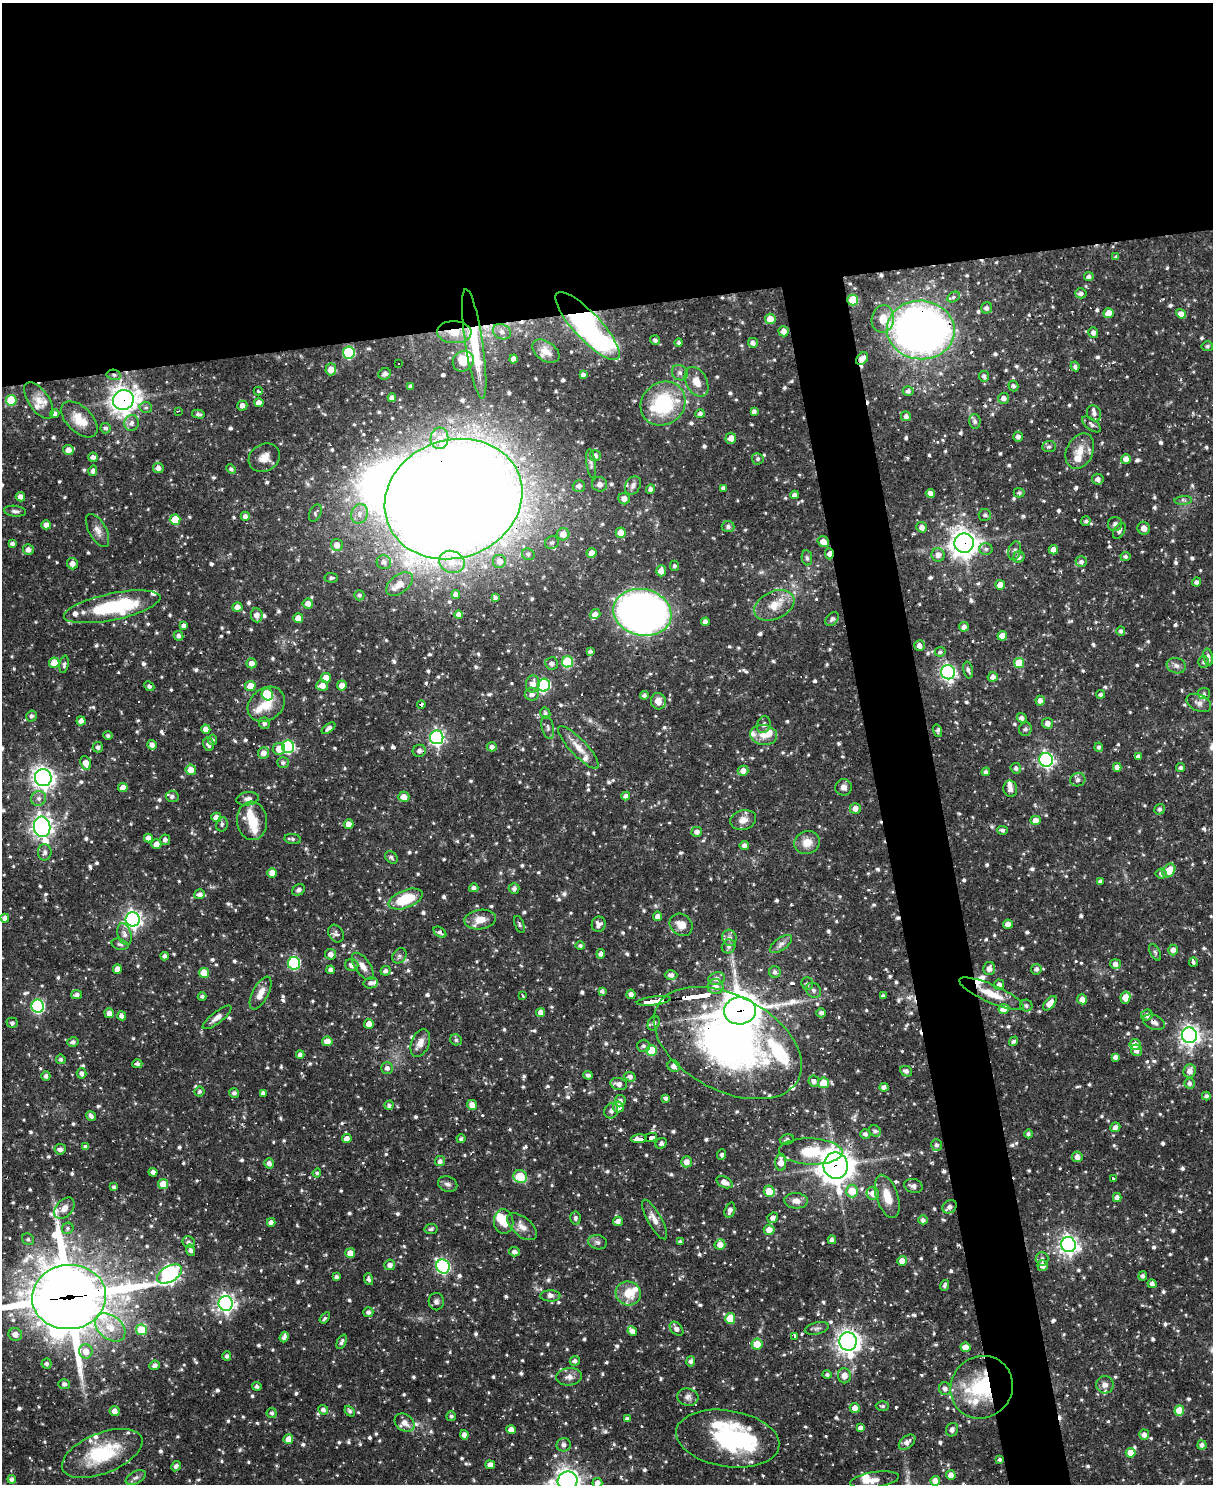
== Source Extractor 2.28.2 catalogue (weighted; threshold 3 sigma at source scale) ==
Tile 2 of 4 x 3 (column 2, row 1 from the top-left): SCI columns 1213-2423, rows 3211-4692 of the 4846 x 4826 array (HDU 1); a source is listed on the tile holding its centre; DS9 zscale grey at full resolution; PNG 1215 x 1486 px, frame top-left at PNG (2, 3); each listed source drawn as its Kron ellipse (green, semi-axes under 4 px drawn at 4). Shown black and unused: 25% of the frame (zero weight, under 2 of 3 exposures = <1% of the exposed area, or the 3 px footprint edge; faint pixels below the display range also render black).
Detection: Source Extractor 2.28.2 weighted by HDU 2 'WHT'; one run over the whole footprint, this tile lists its part. Background 0.0695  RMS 0.0028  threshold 0.0127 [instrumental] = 3 sigma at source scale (4.5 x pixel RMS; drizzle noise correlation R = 1.50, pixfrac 1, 0.05/0.05 arcsec/px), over >= 5 px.
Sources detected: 1108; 1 too faint to see at this stretch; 4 inside a brighter object's white glare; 14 cosmic-ray / hot-pixel residue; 1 long thin detection or spike segment (spike, bleed or trail) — neither listed nor drawn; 46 inside a brighter listed object's ellipse — not listed separately; of the other 1042, all 500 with FLUX_AUTO >= 0.645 (the completeness limit of this list) listed and drawn (542 fainter detections not listed), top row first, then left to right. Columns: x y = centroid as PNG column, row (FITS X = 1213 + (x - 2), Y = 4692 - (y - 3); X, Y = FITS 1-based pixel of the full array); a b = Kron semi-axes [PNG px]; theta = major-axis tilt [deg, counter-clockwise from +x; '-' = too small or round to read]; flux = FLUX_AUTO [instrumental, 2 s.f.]
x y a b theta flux
1116 257 4 4 - 0.71
1089 276 5 4 - 0.91
1081 293 6 5 - 0.84
953 297 7 5 28 0.68
853 300 5 5 - 9.9
986 308 6 5 - 1
1109 313 5 5 - 4.4
1181 314 5 4 - 3.9
770 319 5 5 - 3.2
883 319 14 11 81 4
587 326 45 13 -47 86
921 330 34 29 -5 170
784 331 5 5 - 1.9
454 332 17 11 -3 4.8
502 332 9 7 -25 1.2
1093 332 5 5 - 1.3
655 340 5 5 - 0.85
679 343 4 4 - 0.65
753 343 5 5 - 1.3
474 344 56 9 -81 17
1207 346 6 5 - 0.71
546 351 15 9 -34 2.2
349 352 6 6 - 26
513 359 4 4 - 1.5
862 359 7 5 48 2.1
463 361 11 10 - 5.7
398 364 3 3 - 13
1075 366 5 4 - 0.69
331 369 6 5 - 2.7
680 373 8 7 - 0.96
385 374 6 5 - 0.85
114 375 7 5 -10 0.78
583 375 4 4 - 0.99
984 376 5 5 - 0.97
697 382 16 10 -62 3.4
411 386 4 3 - 0.82
1013 386 5 5 - 0.83
258 391 4 3 - 0.95
908 391 5 4 - 0.94
392 398 4 4 - 1.5
1003 398 5 5 - 1.6
11 400 5 5 - 10
39 400 21 10 -56 3.1
123 400 10 10 - 250
259 403 4 4 - 1.8
663 404 23 21 38 21
242 406 5 5 - 1.5
146 407 6 5 - 0.68
178 411 4 2 - 0.75
754 411 4 4 - 1.1
55 413 4 4 - 0.79
1094 413 8 7 - 1.5
198 414 6 4 -13 0.7
700 414 5 4 - 0.81
906 416 5 5 - 1.1
79 419 22 12 -45 4.7
975 421 7 5 -86 0.73
132 423 8 7 - 1.2
1092 424 11 5 -38 1
105 428 5 5 - 0.72
1018 437 5 4 - 1.2
439 438 11 9 82 2.5
731 438 5 5 - 2.3
1049 446 7 5 3 0.77
68 450 5 5 - 2
1080 451 18 13 64 4.2
595 456 5 5 - 1.2
93 457 5 4 - 1.1
264 458 16 13 28 3.1
758 459 6 5 - 0.75
1126 459 5 5 - 2.1
591 464 15 4 -81 0.8
158 468 5 5 - 1.4
231 469 5 4 - 0.77
93 471 5 4 - 0.88
1098 479 5 5 - 1.4
599 484 7 7 - 1.3
633 485 10 7 60 1.2
579 486 6 5 - 1.1
723 488 4 4 - 0.81
651 489 4 4 - 1.1
930 493 4 4 - 1.6
1019 493 5 4 - 0.72
795 495 4 4 - 1.2
20 497 5 4 - 1.4
453 499 70 59 20 1100
624 499 6 5 - 1.8
1183 500 9 4 6 0.7
15 511 11 5 -7 0.87
315 513 9 5 67 0.67
359 514 10 8 69 2
985 515 6 6 - 0.78
245 516 4 4 - 1.1
175 520 5 5 - 6.9
1086 521 5 4 - 0.66
1115 524 7 7 - 1.1
46 525 5 4 - 1.7
728 527 6 5 - 0.8
922 527 5 5 - 1.7
1144 528 6 6 - 1.4
98 530 18 8 -61 2.2
1119 531 9 5 59 0.85
621 533 5 5 - 3
563 534 6 6 - 2.5
823 542 6 5 - 2.6
12 543 4 3 - 0.84
552 543 7 6 - 0.7
964 543 9 9 - 280
337 545 6 6 - 2.6
986 549 7 5 2 0.72
28 550 5 5 - 1.3
1053 550 4 4 - 2.2
1015 551 10 6 76 0.97
591 553 5 5 - 2.2
528 554 6 5 - 0.67
829 554 5 4 - 2.1
938 555 6 6 - 1.8
1125 556 5 4 - 0.73
1019 557 6 5 - 1
807 558 7 5 -80 0.69
500 561 7 7 - 1.8
384 562 7 7 - 1.2
452 562 13 11 -22 3.9
1081 562 5 5 - 0.89
72 564 6 5 - 1.8
674 566 5 4 - 0.67
661 571 5 5 - 2.3
331 578 6 5 - 0.69
1196 582 5 4 - 0.97
399 584 15 9 37 2.4
1000 585 5 5 - 3.1
359 595 5 5 - 0.81
456 595 4 4 - 1.2
495 598 4 3 - 0.67
308 603 5 5 - 2
774 605 21 13 25 5.1
112 607 49 13 12 23
237 607 5 4 - 1.7
642 612 29 23 -12 180
595 614 5 5 - 1.6
257 615 7 6 - 2
459 615 4 4 - 1.6
298 618 5 5 - 2.4
832 619 8 5 48 0.79
705 622 4 4 - 1.5
184 625 4 4 - 1
964 627 5 4 - 1.1
1121 631 5 4 - 0.82
179 636 5 4 - 1
1002 636 5 4 - 2.7
919 646 5 5 - 1.7
590 651 4 3 - 0.7
940 652 5 4 - 0.72
1208 657 8 4 -79 1.1
567 662 6 5 - 19
1204 662 6 5 - 0.77
54 663 5 5 - 5.9
251 663 5 5 - 2
552 663 6 6 - 1.1
1019 663 5 5 - 6.7
64 664 9 4 80 0.69
1176 666 9 7 -19 1.3
968 670 8 4 -78 0.73
948 672 7 7 - 80
993 677 5 5 - 1.4
326 678 5 5 - 3.5
533 684 8 6 82 2.2
342 685 5 5 - 2.2
544 685 6 6 - 33
149 686 5 4 - 0.71
250 686 5 5 - 3.4
322 686 6 5 - 2.3
1204 693 6 5 - 0.65
267 694 6 5 - 9.3
532 694 7 6 - 1.3
1101 694 4 4 - 0.85
644 695 4 4 - 0.88
658 701 8 7 - 2.8
1040 701 5 4 - 1.4
1199 703 13 8 -25 1.7
266 704 20 16 37 6
421 704 4 4 - 0.96
545 713 6 5 - 0.75
31 716 5 5 - 0.89
1022 718 5 4 - 1.3
81 721 4 4 - 1.5
264 723 6 5 - 1.1
1048 723 5 5 - 1.7
764 725 9 6 70 1
548 727 11 6 -76 0.97
329 728 8 4 37 1.1
206 729 4 4 - 2
1025 729 7 6 - 0.76
937 731 6 4 -75 0.68
764 735 13 10 -8 2.9
108 736 4 4 - 0.69
437 737 7 6 - 71
212 740 5 4 - 0.66
208 744 7 5 -81 1
152 745 5 4 - 1.5
98 747 5 5 - 0.89
288 747 6 6 - 33
492 747 5 4 - 1.1
578 747 28 8 -46 3.7
1099 747 4 4 - 0.69
279 749 6 6 - 3.4
419 751 6 6 - 1.2
263 753 6 5 - 2
1138 756 4 4 - 0.99
1046 760 7 7 - 61
86 763 7 5 -69 2.4
283 763 6 5 - 0.81
1117 767 4 4 - 1.7
1181 767 4 4 - 0.76
1016 768 5 5 - 0.9
191 770 5 5 - 2.8
743 771 5 5 - 2
986 772 4 4 - 0.89
43 778 8 8 - 180
1078 780 8 6 20 1
123 787 5 4 - 2.6
844 787 8 8 - 1.4
1010 789 8 6 -77 1.1
172 796 6 5 - 1
626 796 4 4 - 1.4
404 797 5 5 - 2.9
39 798 8 7 - 1.1
247 799 11 6 9 1.6
855 808 5 5 - 1.9
1159 809 5 5 - 0.75
216 817 5 4 - 2
743 820 13 9 16 2.4
1036 820 5 4 - 2.7
252 821 19 15 -85 5.4
222 824 7 5 79 0.66
349 824 5 4 - 2
42 827 10 8 -83 140
1003 830 5 4 - 0.71
697 832 5 5 - 1.4
148 838 4 4 - 1.6
293 839 8 5 -8 0.73
165 840 5 5 - 1
807 842 13 11 24 3.5
156 844 5 4 - 2
744 845 5 4 - 1.2
45 852 8 7 - 1
391 857 7 5 -48 0.73
1169 871 7 5 53 4.3
272 873 5 5 - 2.3
1161 874 5 5 - 0.89
1100 882 4 4 - 0.93
474 888 4 4 - 0.97
514 888 5 5 - 0.99
299 890 7 5 33 0.83
200 894 5 5 - 1.2
406 899 18 9 21 11
658 916 4 4 - 1.6
5 918 4 4 - 1.4
133 919 7 7 - 120
480 920 16 9 8 3.5
519 924 9 4 -69 0.65
599 924 7 7 - 1.3
1008 924 5 4 - 1.9
681 925 12 10 -38 3
440 932 7 4 -37 0.91
124 934 11 6 -72 1.4
336 934 9 7 -58 0.91
729 938 8 7 - 1.1
120 944 8 5 -15 0.67
781 944 13 6 35 1.3
580 946 4 4 - 0.65
729 946 7 6 - 0.8
1173 950 5 5 - 1.7
1155 952 9 5 -62 0.65
330 954 5 5 - 1.7
601 954 4 4 - 1.1
165 956 4 4 - 1.1
399 956 8 6 53 0.85
1193 962 5 3 - 1.3
294 963 6 6 - 27
1115 964 5 5 - 1.6
352 965 6 6 - 1.2
363 966 15 7 -55 2.3
117 969 4 4 - 2
989 969 7 6 - 1.6
1036 969 5 5 - 0.91
331 970 4 4 - 1.2
386 971 5 4 - 0.87
775 972 6 5 - 0.92
204 973 5 5 - 5
671 975 6 5 - 1.2
717 979 8 6 9 1.4
371 983 7 5 12 1
807 984 6 5 - 0.86
999 985 5 5 - 1.7
715 987 8 7 - 2.2
813 990 8 7 - 0.84
602 991 4 4 - 0.83
261 993 18 7 62 2.8
631 994 4 4 - 1.2
991 994 35 9 -24 6.4
77 995 5 4 - 1
202 996 4 4 - 0.66
523 996 3 3 - 1.7
883 996 4 3 - 0.71
1125 997 6 5 - 3.6
1082 999 5 5 - 2.1
654 1001 17 3 7 94
1050 1003 8 5 50 2.4
38 1006 6 6 - 41
1026 1006 6 6 - 0.86
1004 1009 5 5 - 3.9
740 1011 16 13 5 650
541 1012 4 4 - 1.6
109 1013 5 4 - 1.6
821 1013 5 4 - 0.84
1147 1015 6 5 - 1.3
122 1016 4 4 - 1.4
217 1017 17 5 38 2
1154 1022 11 7 -23 1.3
12 1023 5 5 - 0.79
654 1023 7 5 62 0.74
369 1024 5 4 - 2.1
1189 1035 8 7 - 140
456 1040 6 5 - 0.65
327 1041 5 4 - 2.8
1014 1041 5 4 - 0.81
73 1042 5 5 - 0.96
420 1043 14 9 68 2.3
728 1043 79 47 -28 120
1135 1045 5 5 - 2.8
643 1046 6 6 - 0.72
1136 1050 6 5 - 1.4
652 1051 5 5 - 10
300 1055 4 4 - 1.4
1115 1057 4 4 - 1.1
61 1059 5 4 - 0.67
137 1064 5 4 - 0.84
674 1066 6 5 - 1.6
387 1068 6 5 - 1.1
906 1071 6 5 - 0.94
1190 1071 7 6 - 1.9
81 1073 5 5 - 0.95
588 1075 5 4 - 0.85
46 1076 5 4 - 0.81
630 1077 5 4 - 1.3
814 1081 5 5 - 1.3
823 1083 5 5 - 5.5
1190 1083 5 5 - 0.98
619 1084 8 6 -15 1.6
884 1087 4 4 - 1.3
200 1091 5 5 - 0.73
234 1093 5 5 - 0.88
263 1093 4 4 - 1
1206 1096 4 4 - 0.77
666 1098 4 4 - 0.99
620 1101 5 5 - 1.1
389 1105 5 4 - 0.7
472 1105 5 5 - 2
618 1107 5 5 - 3
611 1111 8 6 68 1.2
91 1116 5 4 - 1
1115 1127 5 4 - 1.3
875 1131 6 5 - 0.69
865 1134 5 5 - 0.92
1028 1134 4 4 - 0.79
651 1137 6 3 14 22
347 1139 5 4 - 1.7
461 1139 4 4 - 0.75
639 1139 8 3 3 30
787 1139 7 5 17 0.74
661 1143 6 5 - 0.85
937 1145 6 5 - 0.85
86 1147 4 4 - 1.1
60 1149 6 5 - 1.3
811 1151 32 13 -2 9.5
722 1155 5 4 - 0.79
1077 1157 5 5 - 1.8
440 1161 5 5 - 1.1
687 1162 5 5 - 1.9
781 1162 8 5 89 2.7
269 1163 5 4 - 1.3
836 1166 13 12 - 360
153 1172 4 4 - 1.2
317 1173 4 4 - 0.72
520 1176 7 6 - 8.7
1113 1179 3 3 - 13
724 1182 8 5 -26 2.2
163 1184 5 5 - 4.2
448 1184 10 7 -22 1.1
913 1186 9 7 -14 1.1
114 1187 4 4 - 0.67
769 1191 6 5 - 4.8
852 1191 6 5 - 6.5
873 1193 6 6 - 2.4
887 1196 22 11 -72 4.9
1117 1198 4 4 - 1.4
796 1201 12 7 -3 2
950 1207 7 6 - 1.4
64 1208 12 8 49 2.1
730 1210 8 5 71 1.3
575 1218 6 5 - 0.89
773 1218 5 5 - 1.2
655 1220 22 7 -61 2.5
923 1220 4 4 - 0.95
504 1221 12 9 -84 4.3
618 1221 5 4 - 1.4
271 1222 4 4 - 1.3
522 1227 18 9 -39 2.3
68 1228 6 5 - 0.69
431 1229 6 5 - 0.73
769 1230 5 5 - 2.3
28 1239 6 5 - 0.68
832 1240 4 4 - 1.2
189 1242 6 5 - 1.1
597 1242 9 7 -10 0.95
680 1242 4 4 - 0.65
720 1244 5 5 - 2.3
1068 1245 7 7 - 140
190 1250 6 4 -72 0.98
514 1252 5 4 - 1.1
350 1253 5 5 - 2.4
1042 1259 6 6 - 0.97
902 1261 5 4 - 2.3
390 1265 5 5 - 1.3
443 1266 7 6 - 55
1043 1266 5 5 - 1.6
169 1274 13 7 31 93
1143 1276 5 4 - 0.85
336 1277 4 3 - 0.75
369 1279 6 4 -71 0.69
1152 1284 5 4 - 1.1
945 1285 5 4 - 0.66
628 1293 13 12 - 5.8
550 1296 10 5 -1 1.1
69 1297 37 32 6 1700
436 1302 9 7 -88 0.96
226 1303 7 7 - 110
368 1312 5 5 - 0.94
325 1318 6 4 55 0.84
730 1318 5 5 - 7.4
110 1327 17 11 -40 5.5
817 1328 12 6 14 0.92
677 1329 8 5 -47 1.3
141 1330 6 5 - 8.7
632 1331 5 4 - 1.8
15 1334 7 6 - 2.2
794 1336 3 3 - 21
284 1337 5 4 - 0.93
848 1341 9 8 - 200
342 1342 8 4 65 0.85
757 1344 5 5 - 4.2
965 1347 5 5 - 2.6
86 1351 7 6 - 2.7
227 1356 5 4 - 0.83
575 1361 5 4 - 0.96
691 1361 5 4 - 0.94
47 1364 5 5 - 0.81
155 1365 5 4 - 1
827 1375 4 4 - 0.71
844 1376 7 6 - 2.3
569 1377 13 9 5 2
64 1384 6 5 - 1
1105 1385 9 8 - 1.4
257 1386 5 4 - 0.84
982 1387 32 30 45 20
945 1389 6 6 - 1.3
688 1397 10 8 -13 1.3
882 1406 6 4 -1 0.67
855 1408 5 5 - 1.9
323 1410 5 4 - 1.1
1179 1410 5 5 - 5.5
115 1411 5 5 - 1.8
350 1411 6 4 -48 0.82
272 1413 5 5 - 0.73
451 1416 5 5 - 0.69
627 1419 4 4 - 0.99
405 1423 11 8 -35 2.5
860 1428 4 4 - 1
511 1430 5 4 - 2
952 1430 7 6 - 1.1
464 1435 4 4 - 1.5
1144 1435 5 5 - 1.5
288 1439 5 5 - 2.7
728 1439 52 28 -9 37
907 1442 9 6 40 1.6
564 1445 7 6 - 1.1
1202 1445 4 4 - 1.1
102 1453 42 20 22 20
1130 1453 5 5 - 3.8
999 1459 4 4 - 0.66
490 1465 4 4 - 1.9
176 1466 5 4 - 0.95
951 1475 5 5 - 1.8
136 1477 11 6 28 1
12 1479 4 4 - 0.98
568 1480 10 9 - 220
874 1480 25 7 8 2.5
935 1481 5 4 - 1.6
597 1483 5 5 - 1.7
Overlapping masked pixels (flux is a lower limit): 24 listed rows (the first 20) at x y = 853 300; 587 326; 921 330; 454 332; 474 344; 862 359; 114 375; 123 400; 453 499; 964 543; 829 554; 421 704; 43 778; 654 1001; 740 1011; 1154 1022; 728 1043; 651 1137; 639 1139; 811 1151
Isophote crosses this tile's border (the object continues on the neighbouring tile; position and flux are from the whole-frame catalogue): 4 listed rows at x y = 69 1297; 728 1439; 568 1480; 597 1483